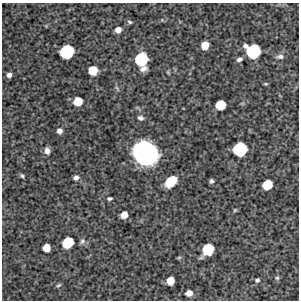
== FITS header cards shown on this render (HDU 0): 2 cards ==
NAXIS1  =                  297 /Length X axis
NAXIS2  =                  298 /Length Y axis

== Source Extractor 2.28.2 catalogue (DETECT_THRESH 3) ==
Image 297 x 298 px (HDU 0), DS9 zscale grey, 1 PNG px = 1 image px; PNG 301 x 302 px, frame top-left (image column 1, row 298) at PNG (2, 3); no overlay
Background 5330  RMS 260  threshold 768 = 3 sigma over >= 5 px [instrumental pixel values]
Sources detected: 40; all 40 listed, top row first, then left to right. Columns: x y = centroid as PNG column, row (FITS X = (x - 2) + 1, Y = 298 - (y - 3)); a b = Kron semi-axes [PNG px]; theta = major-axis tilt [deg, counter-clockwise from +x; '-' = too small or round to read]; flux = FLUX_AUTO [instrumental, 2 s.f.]
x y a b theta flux
130 22 6 4 -19 2.9e+04
118 30 5 5 - 1.2e+05
205 45 6 6 - 2.3e+05
245 46 5 5 - 5.4e+04
253 51 10 10 - 1.1e+06
67 52 10 9 - 1.1e+06
280 57 10 6 2 6.0e+04
141 59 10 9 - 9.7e+05
239 59 7 4 27 5.0e+04
143 69 8 6 13 8.6e+04
93 70 7 7 - 3.5e+05
168 72 6 4 -72 2.0e+04
9 75 5 5 - 6.8e+04
265 84 6 3 -18 2.0e+04
117 88 9 3 -56 2.6e+04
78 101 7 6 - 3.4e+05
220 105 7 7 - 4.4e+05
140 118 7 5 -18 5.5e+04
59 131 5 5 - 8.8e+04
240 149 10 9 - 1.1e+06
47 151 8 6 -80 8.1e+04
145 153 19 16 -33 3.7e+06
22 176 6 4 -40 3.0e+04
76 178 6 5 - 6.7e+04
171 181 11 7 42 4.2e+05
212 181 4 4 - 3.7e+04
267 185 8 7 - 4.7e+05
109 198 6 4 5 3.2e+04
235 210 5 4 - 1.9e+04
124 215 6 5 - 1.9e+05
82 241 9 7 73 5.3e+04
68 242 9 7 39 6.2e+05
46 247 6 6 - 2.3e+05
208 250 10 8 49 6.8e+05
179 258 6 4 1 2.0e+04
277 278 5 5 - 2.9e+04
257 280 5 4 - 3.7e+04
170 281 6 6 - 2.5e+05
58 285 7 4 27 2.8e+04
189 293 6 5 - 1.3e+05